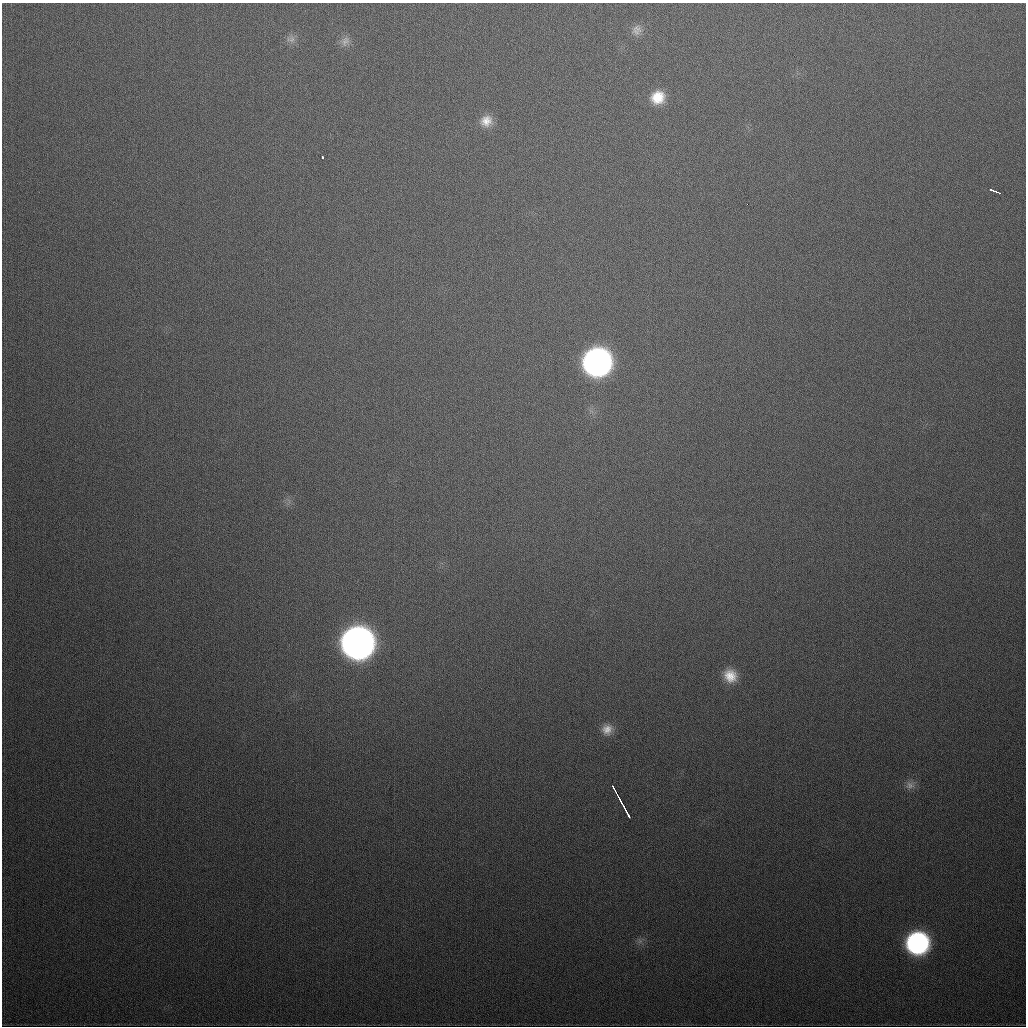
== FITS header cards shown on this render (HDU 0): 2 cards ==
NAXIS1  =                 1024
NAXIS2  =                 1024

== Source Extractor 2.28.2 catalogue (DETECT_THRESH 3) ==
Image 1024 x 1024 px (HDU 0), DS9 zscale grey, 1 PNG px = 1 image px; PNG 1028 x 1028 px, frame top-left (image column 1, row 1024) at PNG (2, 3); no overlay
Background 401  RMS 15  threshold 44.3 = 3 sigma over >= 5 px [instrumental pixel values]
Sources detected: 21; all 21 listed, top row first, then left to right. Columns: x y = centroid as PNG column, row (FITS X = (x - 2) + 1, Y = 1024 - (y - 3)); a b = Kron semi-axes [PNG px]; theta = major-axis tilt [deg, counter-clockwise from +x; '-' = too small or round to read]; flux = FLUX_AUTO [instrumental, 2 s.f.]
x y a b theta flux
637 28 16 10 -34 7.6e+03
291 39 12 9 14 5.7e+03
345 41 15 10 65 7.3e+03
658 97 16 15 - 2.4e+04
486 121 15 14 - 1.4e+04
322 157 3 3 - 2.4e+03
993 190 6 3 -22 4.3e+03
998 193 5 2 - 2.8e+03
747 204 2 2 - 2.5e+03
597 362 17 17 - 6.6e+05
357 643 18 17 - 1.5e+06
730 676 16 15 - 1.9e+04
607 729 13 13 - 1.0e+04
910 785 12 11 - 7.1e+03
613 787 5 2 - 2.0e+03
617 794 10 2 -62 5.4e+03
621 802 7 3 -61 6.5e+03
624 807 5 2 - 4.4e+03
628 814 9 2 -62 4.0e+03
640 941 7 5 45 2.9e+03
917 943 16 15 - 2.5e+05